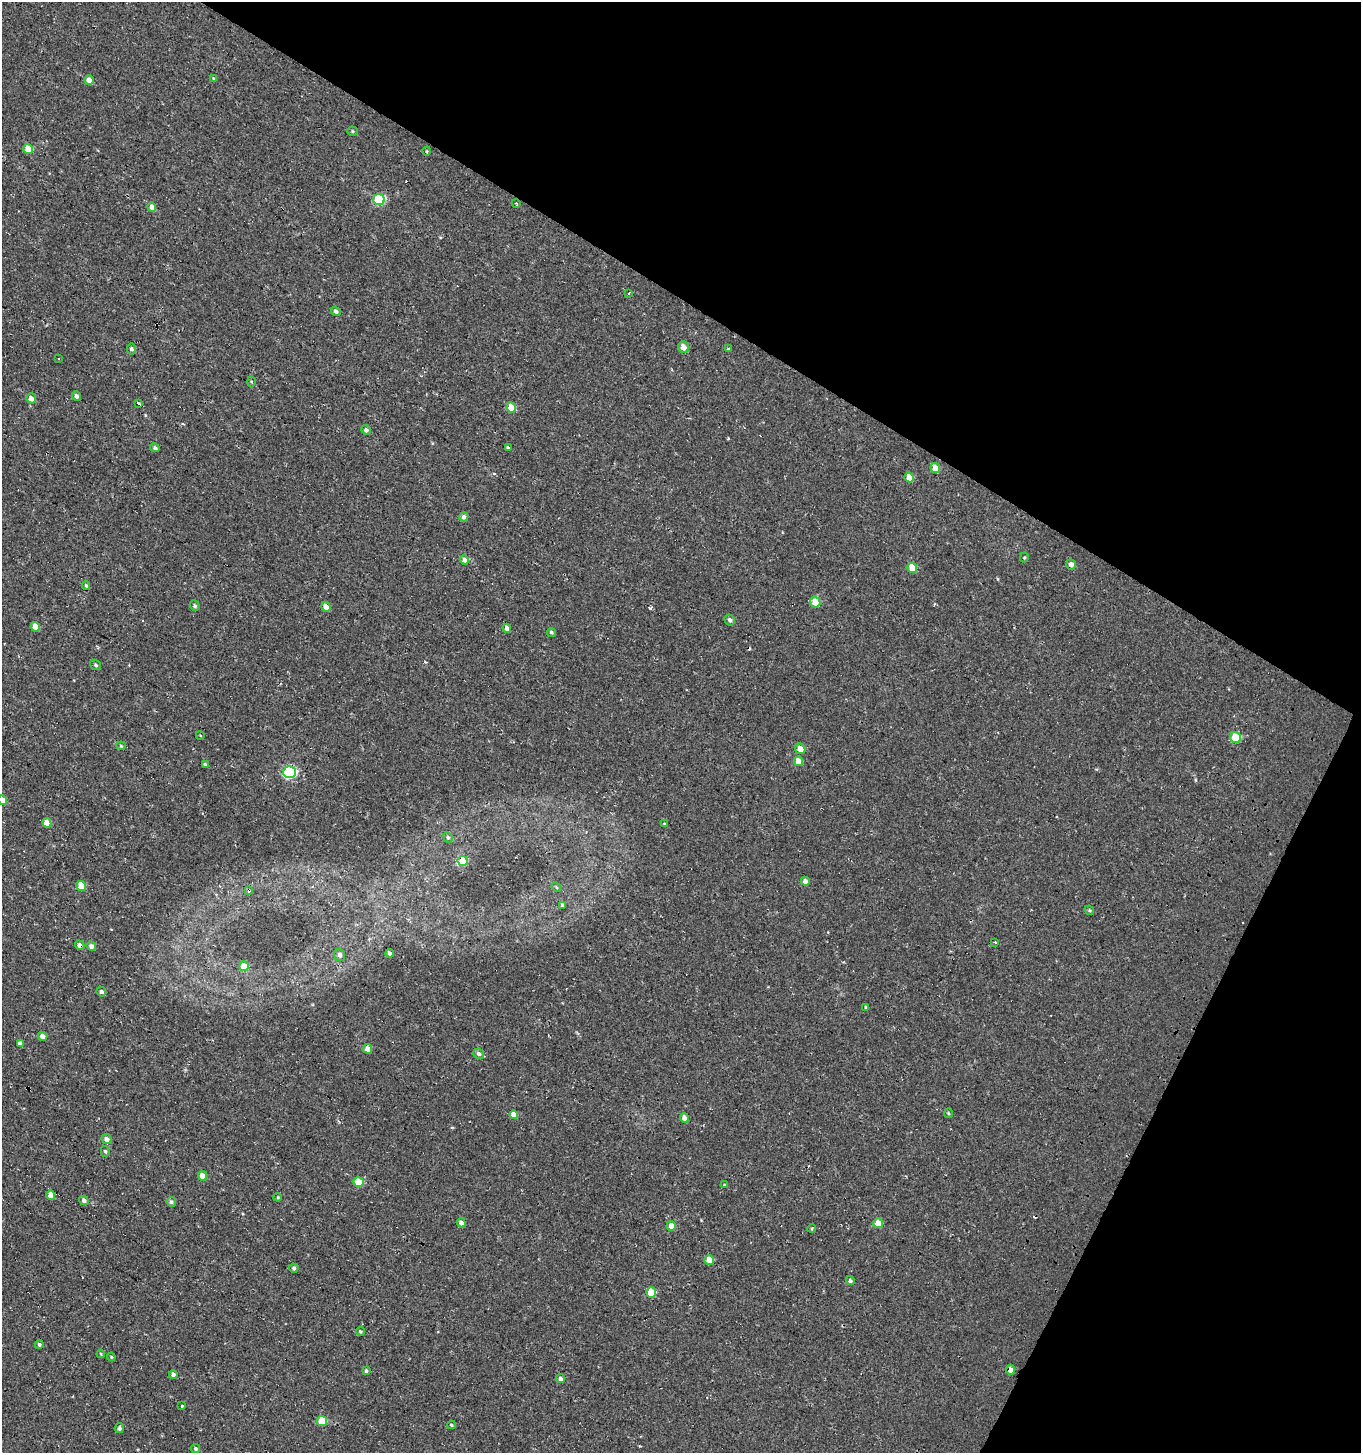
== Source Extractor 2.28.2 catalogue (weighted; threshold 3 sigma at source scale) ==
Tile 8 of 4 x 4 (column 4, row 2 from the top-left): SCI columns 4327-5685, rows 2907-4357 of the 5950 x 5842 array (HDU 1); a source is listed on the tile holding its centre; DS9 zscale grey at full resolution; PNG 1363 x 1455 px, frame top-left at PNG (2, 2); each listed source drawn as its Kron ellipse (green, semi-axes under 4 px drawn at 4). Shown black and unused: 28% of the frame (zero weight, under 2 of 3 exposures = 3% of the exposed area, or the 3 px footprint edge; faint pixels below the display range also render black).
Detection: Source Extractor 2.28.2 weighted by HDU 2 'WHT'; one run over the whole footprint, this tile lists its part. Background 0.00441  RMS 0.005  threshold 0.0225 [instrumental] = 3 sigma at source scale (4.5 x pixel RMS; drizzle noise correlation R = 1.50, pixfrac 1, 0.0396/0.0396 arcsec/px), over >= 5 px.
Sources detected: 110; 9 cosmic-ray / hot-pixel residue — neither listed nor drawn; the other 101 listed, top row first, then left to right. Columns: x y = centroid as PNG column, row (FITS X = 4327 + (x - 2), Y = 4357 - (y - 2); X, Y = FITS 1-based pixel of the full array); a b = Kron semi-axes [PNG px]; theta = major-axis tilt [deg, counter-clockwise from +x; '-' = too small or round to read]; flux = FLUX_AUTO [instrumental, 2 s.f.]
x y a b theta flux
214 79 4 4 - 0.64
89 80 5 4 - 3.6
352 131 5 4 - 0.63
28 149 5 4 - 9.2
427 151 4 3 - 0.45
379 200 5 5 - 29
516 203 4 3 - 0.43
152 207 5 4 - 3.4
629 293 3 3 - 1.3
336 311 5 4 - 1.3
683 347 6 5 - 4.3
131 349 5 4 - 1.2
728 349 4 3 - 0.6
59 359 3 2 - 0.46
251 382 5 3 - 0.51
76 396 5 4 - 1.4
31 398 5 5 - 2.9
138 403 4 3 - 3.6
511 407 5 4 - 8
366 430 5 4 - 1.3
155 448 5 4 - 1
508 448 4 3 - 1.1
935 468 5 4 - 6.1
909 477 5 4 - 7
464 517 4 4 - 1.8
1024 558 5 4 - 0.54
464 560 5 4 - 1.9
1071 564 5 5 - 2.5
912 568 5 4 - 8.6
86 586 4 3 - 0.79
815 602 5 5 - 7.3
195 606 5 4 - 0.76
326 607 5 4 - 3.9
730 620 6 5 - 1.5
35 627 5 4 - 4.3
507 628 4 4 - 2.3
551 632 5 4 - 0.81
96 665 6 4 -36 0.9
200 735 4 2 - 0.35
1235 738 5 5 - 15
121 746 4 4 - 0.55
800 749 5 5 - 5.6
798 761 5 4 - 6.6
205 765 4 3 - 1.1
289 772 6 6 - 67
2 800 4 4 - 6.4
47 823 4 4 - 6.9
664 823 4 3 - 0.49
448 837 5 4 - 0.85
463 861 5 5 - 15
805 881 5 4 - 2.1
81 886 5 4 - 10
556 887 5 4 - 0.58
249 890 3 3 - 1.7
563 905 3 3 - 9.8
1089 910 5 4 - 0.52
995 942 3 3 - 0.77
80 945 5 4 - 2
91 946 5 4 - 1.5
390 953 4 3 - 1.5
340 955 6 5 - 1.8
244 966 5 4 - 10
101 992 5 4 - 1.1
866 1007 4 3 - 0.49
43 1036 5 4 - 2.6
20 1044 4 4 - 1.9
368 1049 5 4 - 4.1
479 1054 5 5 - 1.5
948 1113 5 4 - 0.62
514 1115 4 4 - 4.5
684 1118 5 4 - 2.9
107 1139 5 5 - 1.7
105 1151 5 4 - 0.71
202 1176 5 4 - 5.2
359 1182 5 5 - 10
724 1185 3 2 - 0.39
51 1195 4 4 - 5
278 1197 4 3 - 0.46
84 1200 5 4 - 1.5
171 1202 5 4 - 1
461 1223 5 4 - 2.1
878 1223 5 4 - 8.6
671 1226 5 4 - 6.2
812 1228 4 3 - 0.49
709 1260 5 4 - 6.5
294 1268 4 4 - 0.94
850 1281 4 4 - 0.95
651 1292 5 5 - 11
360 1331 4 4 - 0.64
39 1344 4 4 - 0.82
101 1354 4 3 - 0.44
111 1357 4 4 - 0.53
1010 1370 5 4 - 3.1
366 1371 4 3 - 0.74
173 1374 4 4 - 1.4
560 1379 4 4 - 2
182 1406 3 3 - 1.6
322 1421 5 5 - 14
451 1425 4 3 - 0.6
119 1428 5 4 - 1.1
195 1449 5 4 - 0.8
Overlapping masked pixels (flux is a lower limit): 4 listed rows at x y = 463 861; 249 890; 80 945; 1010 1370
Isophote crosses this tile's border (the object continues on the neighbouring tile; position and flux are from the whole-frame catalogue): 1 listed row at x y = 2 800